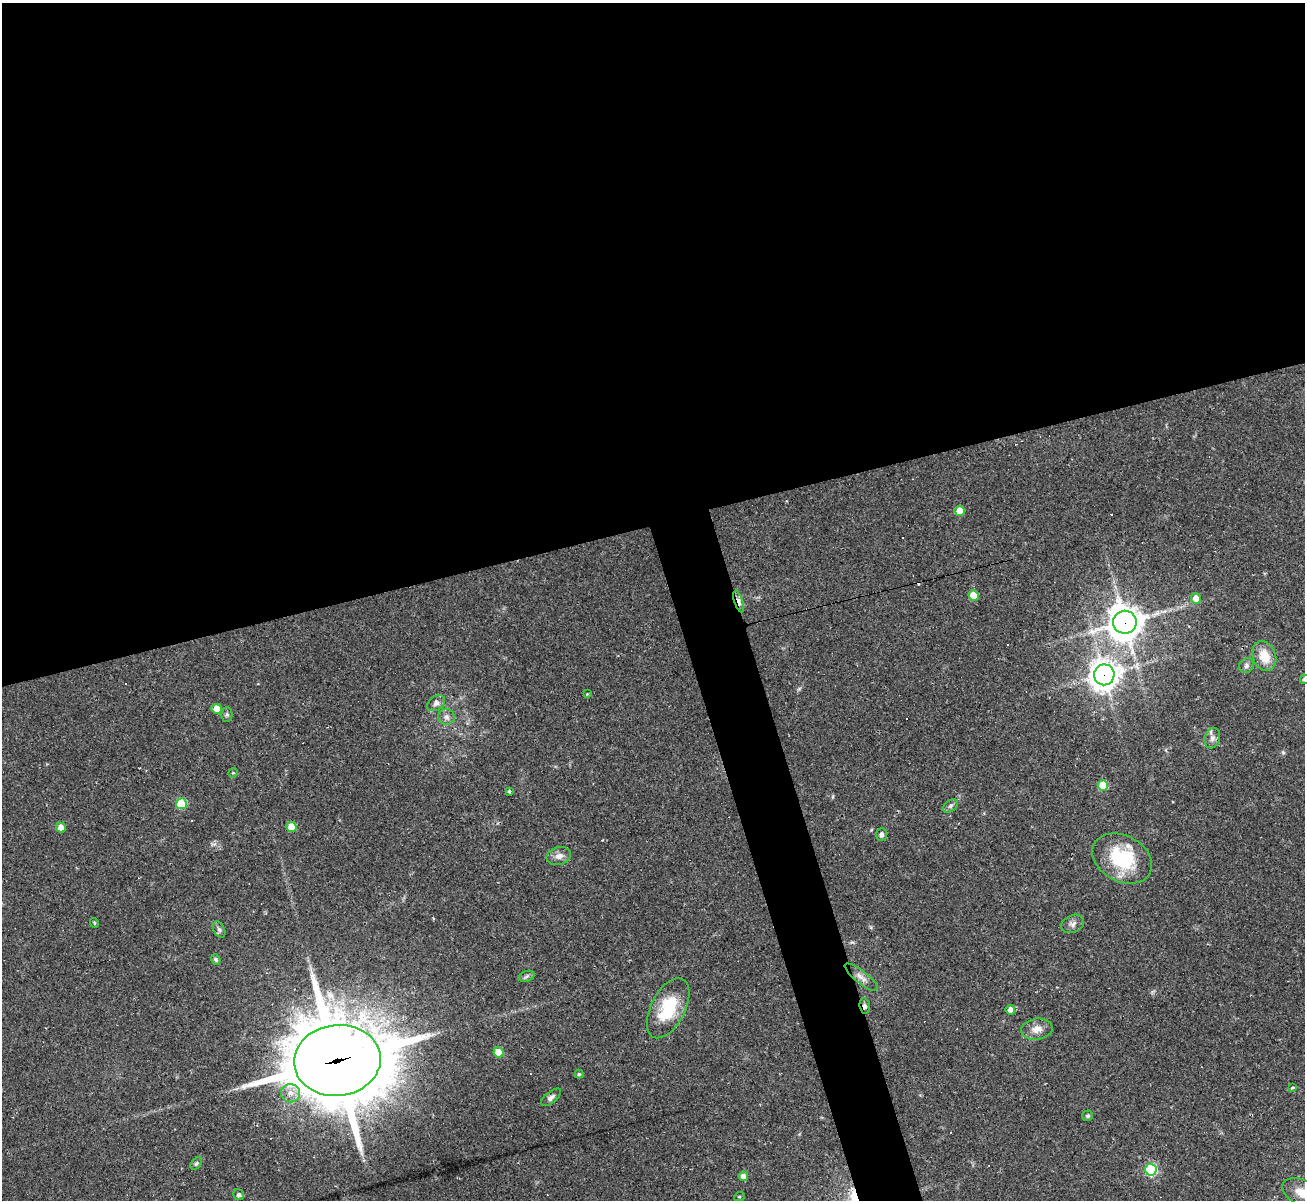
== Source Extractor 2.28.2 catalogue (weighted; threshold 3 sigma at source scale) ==
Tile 2 of 4 x 4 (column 2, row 1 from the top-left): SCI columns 1304-2606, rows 3857-5054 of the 5213 x 5196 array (HDU 1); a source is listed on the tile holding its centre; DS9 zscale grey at full resolution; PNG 1307 x 1202 px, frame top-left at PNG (2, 3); each listed source drawn as its Kron ellipse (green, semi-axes under 4 px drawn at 4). Shown black and unused: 46% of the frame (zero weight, under 2 of 3 exposures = <1% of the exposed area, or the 3 px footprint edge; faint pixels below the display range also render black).
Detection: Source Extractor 2.28.2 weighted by HDU 2 'WHT'; one run over the whole footprint, this tile lists its part. Background 0.0885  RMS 0.006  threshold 0.0269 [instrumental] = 3 sigma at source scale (4.5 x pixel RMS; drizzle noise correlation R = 1.50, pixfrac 1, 0.05/0.05 arcsec/px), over >= 5 px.
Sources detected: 57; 8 cosmic-ray / hot-pixel residue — neither listed nor drawn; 1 inside a brighter listed object's ellipse — not listed separately; the other 48 listed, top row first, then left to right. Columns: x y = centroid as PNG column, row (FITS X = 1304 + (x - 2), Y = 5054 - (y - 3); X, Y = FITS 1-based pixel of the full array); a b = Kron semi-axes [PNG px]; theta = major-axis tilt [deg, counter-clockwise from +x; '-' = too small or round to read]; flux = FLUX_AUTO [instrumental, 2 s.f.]
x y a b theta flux
960 511 5 5 - 12
974 595 5 5 - 17
1196 598 5 5 - 5.9
739 601 11 4 -72 10
1125 622 11 11 - 1100
1264 656 15 11 -69 11
1246 666 8 7 - 1.9
1104 675 10 10 - 690
1304 679 5 4 - 1.3
587 694 3 3 - 0.84
436 703 10 7 34 2.3
217 709 5 5 - 9.1
227 714 7 5 90 1.2
446 717 8 8 - 2.4
1212 738 10 7 71 2.6
233 773 5 4 - 0.82
1103 786 5 5 - 21
509 791 3 3 - 0.76
181 804 5 5 - 27
950 806 8 5 36 1.5
61 827 5 4 - 7.3
291 827 5 5 - 14
881 834 6 5 - 1.9
559 856 12 9 17 3.8
1122 858 32 23 -28 36
94 923 5 4 - 0.61
1073 924 12 8 23 2.7
219 929 8 5 -63 1.5
216 959 6 4 -51 1
526 976 8 5 21 1.3
861 977 20 6 -39 3.7
865 1006 7 5 -83 1.8
668 1008 33 17 63 27
1010 1010 5 4 - 4.1
1037 1029 16 10 8 5.4
498 1052 5 5 - 16
337 1060 43 35 6 5900
579 1074 4 4 - 0.97
1293 1087 3 3 - 0.78
290 1093 9 9 - 4.8
551 1097 12 5 39 2
1087 1116 5 5 - 1.1
196 1163 7 5 49 1.1
1151 1170 6 6 - 69
743 1176 5 4 - 3.7
1302 1193 21 12 -26 10
238 1195 5 5 - 1.5
739 1197 5 3 - 0.59
Overlapping masked pixels (flux is a lower limit): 5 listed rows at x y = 739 601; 1125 622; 1104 675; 865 1006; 337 1060
Isophote crosses this tile's border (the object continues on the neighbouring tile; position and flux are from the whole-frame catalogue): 2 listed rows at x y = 1304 679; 1302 1193